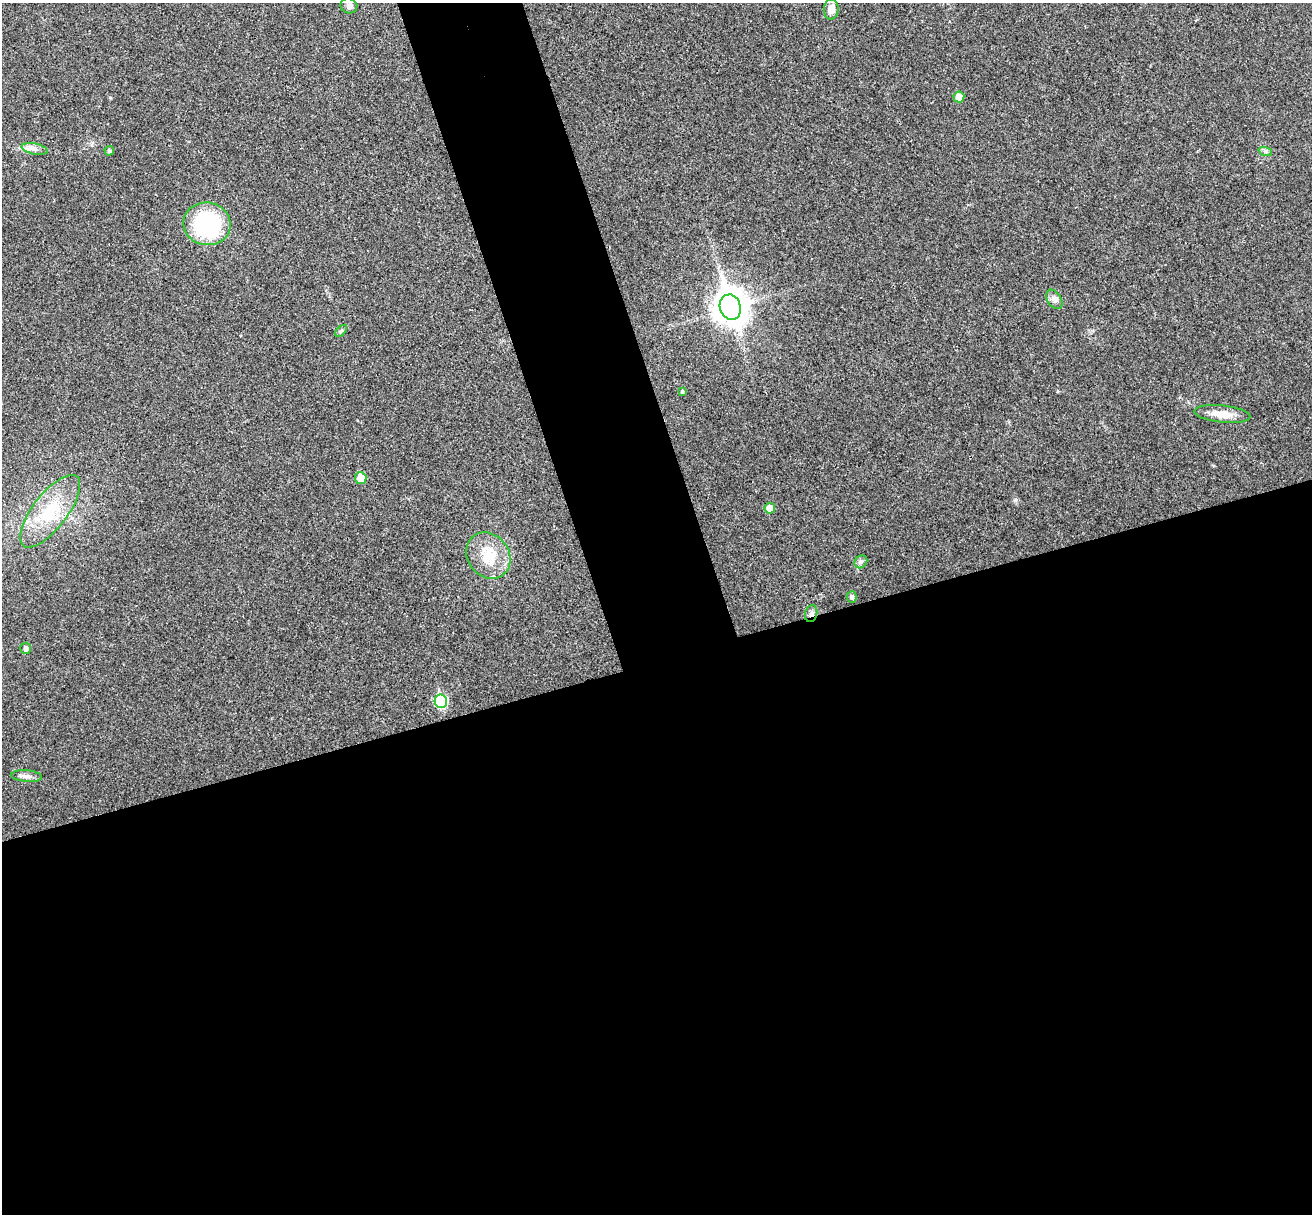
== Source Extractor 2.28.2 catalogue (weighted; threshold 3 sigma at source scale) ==
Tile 15 of 4 x 4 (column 3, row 4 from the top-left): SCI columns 2674-3983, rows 166-1377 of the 5350 x 5298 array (HDU 1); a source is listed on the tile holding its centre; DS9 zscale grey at full resolution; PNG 1314 x 1216 px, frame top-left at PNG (2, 3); each listed source drawn as its Kron ellipse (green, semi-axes under 4 px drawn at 4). Shown black and unused: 51% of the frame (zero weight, under 3 of 4 exposures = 6% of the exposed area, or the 3 px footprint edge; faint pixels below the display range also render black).
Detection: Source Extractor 2.28.2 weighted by HDU 2 'WHT'; one run over the whole footprint, this tile lists its part. Background 0.0396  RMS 0.0052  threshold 0.0234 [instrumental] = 3 sigma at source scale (4.5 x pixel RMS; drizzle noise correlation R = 1.50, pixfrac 1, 0.05/0.05 arcsec/px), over >= 5 px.
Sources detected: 22; all 22 listed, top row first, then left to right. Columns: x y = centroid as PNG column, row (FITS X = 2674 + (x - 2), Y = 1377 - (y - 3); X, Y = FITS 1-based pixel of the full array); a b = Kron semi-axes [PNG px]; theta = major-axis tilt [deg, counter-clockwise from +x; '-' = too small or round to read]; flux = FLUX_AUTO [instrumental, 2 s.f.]
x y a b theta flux
349 6 8 7 - 1.9
831 9 10 7 87 4.1
959 97 5 5 - 4.8
35 149 13 5 -12 2.6
109 151 5 4 - 1.1
1265 151 7 4 -19 1.1
207 224 23 21 -8 50
1054 299 10 7 -57 2.2
730 307 13 10 -72 880
341 331 7 4 45 0.88
682 391 3 3 - 0.85
1222 414 28 8 -6 7.4
361 478 6 6 - 8.4
770 508 5 5 - 6
50 511 44 17 52 23
488 555 24 21 -53 15
861 562 7 5 45 1.3
852 597 6 5 - 1.7
811 614 8 6 74 1.7
26 648 6 5 - 1.9
441 701 7 6 - 40
27 776 15 6 -5 2.3
Overlapping masked pixels (flux is a lower limit): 1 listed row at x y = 811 614
Unlisted compact peaks at least as high as the median listed source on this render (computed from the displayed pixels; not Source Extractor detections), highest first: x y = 1015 500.